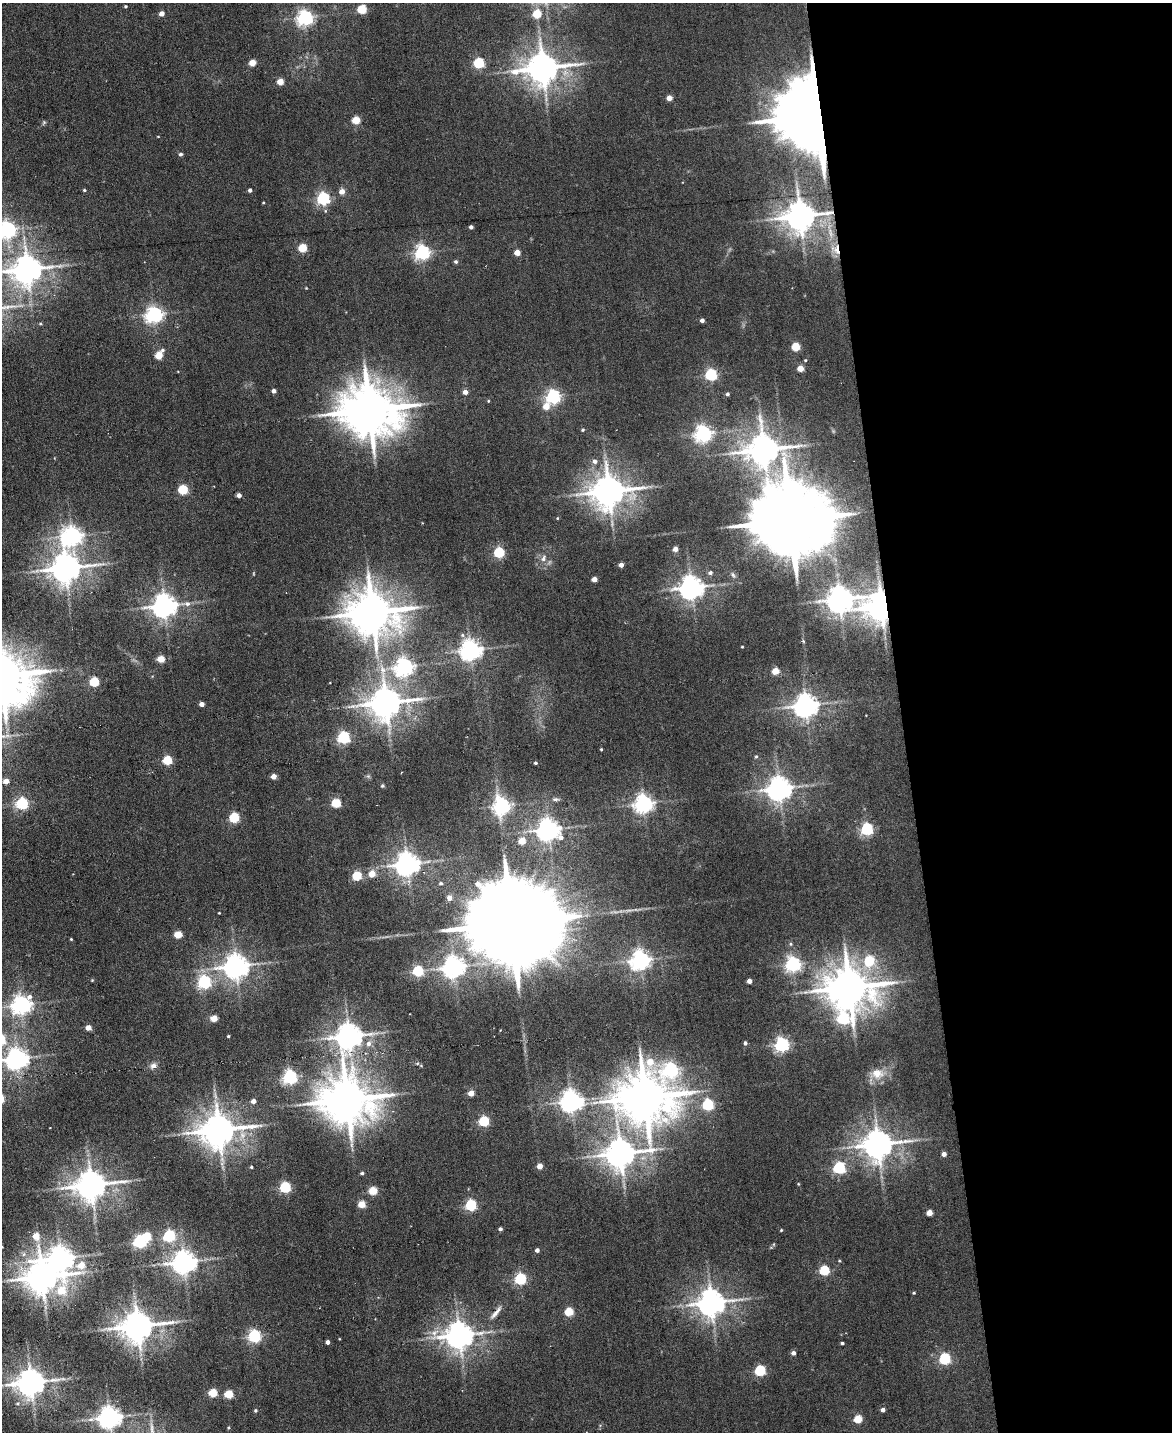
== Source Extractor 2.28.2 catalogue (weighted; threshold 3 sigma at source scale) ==
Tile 8 of 4 x 3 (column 4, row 2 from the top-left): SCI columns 3512-4681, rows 1668-3097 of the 4681 x 4658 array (HDU 1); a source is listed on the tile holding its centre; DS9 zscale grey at full resolution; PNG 1174 x 1434 px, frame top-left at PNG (2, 3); no overlay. Shown black and unused: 23% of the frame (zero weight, under 3 of 6 exposures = <1% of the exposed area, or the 3 px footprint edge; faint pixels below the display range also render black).
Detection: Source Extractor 2.28.2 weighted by HDU 2 'WHT'; one run over the whole footprint, this tile lists its part. Background 0.00663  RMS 0.0082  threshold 0.0334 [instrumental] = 3 sigma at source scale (4.09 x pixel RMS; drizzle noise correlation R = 1.36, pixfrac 0.8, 0.05/0.05 arcsec/px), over >= 5 px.
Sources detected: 187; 2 inside a brighter object's white glare — not listed; the other 185 listed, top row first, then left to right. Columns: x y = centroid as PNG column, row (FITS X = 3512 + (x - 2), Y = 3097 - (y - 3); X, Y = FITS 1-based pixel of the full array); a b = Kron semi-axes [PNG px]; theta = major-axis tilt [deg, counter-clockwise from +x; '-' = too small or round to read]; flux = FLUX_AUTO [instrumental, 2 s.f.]
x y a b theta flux
125 6 3 3 - 0.92
362 9 5 5 - 37
162 14 4 4 - 5.5
537 14 5 5 - 27
305 18 6 6 - 250
252 63 4 4 - 15
479 63 5 5 - 71
543 68 11 9 8 1500
280 82 4 4 - 13
669 98 4 4 - 7.9
817 116 19 17 -72 8800
356 120 5 5 - 20
44 122 6 4 45 1
158 136 4 2 - 0.47
180 154 4 4 - 1.6
84 190 4 4 - 0.88
250 190 4 3 - 2.2
342 192 5 4 - 7.4
323 198 5 5 - 140
263 203 4 2 - 0.58
800 216 9 8 - 1400
471 227 4 4 - 2
7 230 6 6 - 330
302 248 5 5 - 30
836 249 14 9 -72 9.6
422 252 6 6 - 230
517 252 4 4 - 9.3
456 262 5 4 - 1.5
27 269 9 8 - 1200
154 315 6 6 - 280
702 320 4 4 - 2.6
40 324 5 3 - 0.77
796 347 5 5 - 28
162 350 6 5 - 1.6
159 355 5 5 - 19
805 360 4 4 - 0.71
800 368 4 4 - 11
711 375 5 5 - 110
274 391 4 4 - 3.7
465 392 4 4 - 4.7
727 394 4 3 - 1.5
553 396 6 6 - 190
488 401 4 3 - 0.69
546 406 6 5 - 11
369 410 17 14 -11 4100
583 430 4 3 - 0.99
703 434 6 6 - 310
764 450 10 9 - 1500
595 461 6 6 - 2.9
183 490 5 5 - 47
609 491 10 9 - 1600
239 495 4 4 - 3.5
557 518 4 3 - 0.64
790 520 22 18 -3 11000
72 536 8 7 - 390
675 549 4 4 - 5.1
499 552 5 5 - 60
543 559 9 6 74 3.2
621 565 4 4 - 4.7
66 568 9 8 - 1300
710 573 6 5 - 1.7
733 575 8 4 -54 1.6
594 579 4 4 - 5.7
692 588 7 7 - 700
840 599 9 8 - 930
187 604 9 7 -10 3.1
165 606 7 7 - 730
882 606 8 8 - 1400
372 612 14 12 -6 3000
462 635 6 5 - 1.7
803 641 6 3 -72 0.87
742 647 3 2 - 0.53
470 650 7 6 - 520
161 659 5 4 - 18
404 667 7 6 - 350
775 671 4 4 - 17
94 682 5 5 - 47
386 703 10 9 - 1500
202 704 4 4 - 5.5
806 705 7 7 - 670
343 737 5 5 - 120
601 749 3 3 - 0.71
756 756 5 4 - 1
167 760 5 5 - 39
535 763 4 3 - 0.99
274 776 4 4 - 7.1
6 781 4 4 - 7.2
382 786 5 4 - 0.97
779 788 7 7 - 760
555 799 10 5 0 1.9
22 803 5 5 - 110
336 803 5 5 - 40
644 804 6 6 - 350
502 806 7 6 - 260
234 818 5 5 - 52
867 829 5 5 - 120
549 830 8 7 - 590
522 841 5 4 - 15
407 864 7 7 - 730
372 874 5 4 - 13
357 876 5 5 - 38
441 883 5 5 - 1.3
449 898 5 5 - 5.3
219 913 2 2 - 0.61
512 923 33 19 2 24000
178 935 5 4 - 20
71 939 3 3 - 0.65
640 960 7 6 - 420
869 961 6 5 - 45
793 964 6 6 - 230
236 966 8 7 - 760
454 967 7 7 - 540
418 971 5 5 - 64
92 980 4 4 - 0.64
749 981 4 4 - 4.8
204 982 6 5 - 150
849 987 13 11 -3 2800
21 1005 7 6 - 400
214 1018 5 4 - 15
843 1019 8 7 - 100
88 1028 4 4 - 7.9
228 1036 3 3 - 0.86
349 1036 8 7 - 910
745 1043 4 4 - 1.8
368 1044 8 7 - 4
782 1045 6 6 - 190
17 1059 7 7 - 560
153 1065 8 7 - 3.2
670 1070 8 7 - 170
877 1073 18 14 0 11
290 1077 5 5 - 200
471 1093 4 4 - 9.4
645 1097 16 14 0 3900
347 1100 15 13 -7 3300
253 1101 4 4 - 4.2
571 1101 7 7 - 580
708 1105 5 5 - 85
484 1121 5 5 - 60
219 1130 11 9 10 1800
878 1144 9 8 - 1200
620 1153 10 8 12 1300
944 1154 4 4 - 3.9
540 1166 4 4 - 8.1
251 1167 3 3 - 1
839 1168 5 5 - 100
362 1173 4 3 - 1.4
91 1185 9 8 - 1400
285 1187 5 5 - 77
373 1191 5 4 - 27
362 1204 5 4 - 17
471 1205 5 5 - 90
929 1213 4 4 - 9.8
500 1229 4 3 - 1.9
781 1230 4 3 - 0.66
36 1236 5 5 - 12
169 1236 5 5 - 92
140 1242 5 5 - 140
537 1250 4 4 - 2.9
61 1258 9 8 - 720
184 1262 7 7 - 690
81 1265 6 6 - 11
824 1270 5 5 - 52
42 1277 9 9 - 1500
520 1279 5 5 - 100
61 1291 18 8 73 23
914 1293 4 3 - 0.68
711 1303 8 8 - 1000
569 1312 5 5 - 31
495 1313 21 6 49 5
138 1326 10 8 7 1500
459 1335 9 8 - 1000
254 1336 5 5 - 130
327 1342 4 4 - 3
842 1343 3 3 - 1.2
793 1353 4 4 - 2.9
945 1359 5 5 - 92
760 1371 5 5 - 70
31 1382 9 8 - 1100
213 1393 5 5 - 29
229 1394 5 5 - 30
883 1410 4 4 - 3.3
255 1411 4 4 - 1.1
110 1417 7 7 - 600
858 1419 5 5 - 24
228 1428 4 3 - 0.81
Overlapping masked pixels (flux is a lower limit): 4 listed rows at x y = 817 116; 800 216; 836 249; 882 606
Isophote crosses this tile's border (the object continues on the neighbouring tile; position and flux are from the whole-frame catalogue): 3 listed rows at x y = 7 230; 27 269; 17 1059